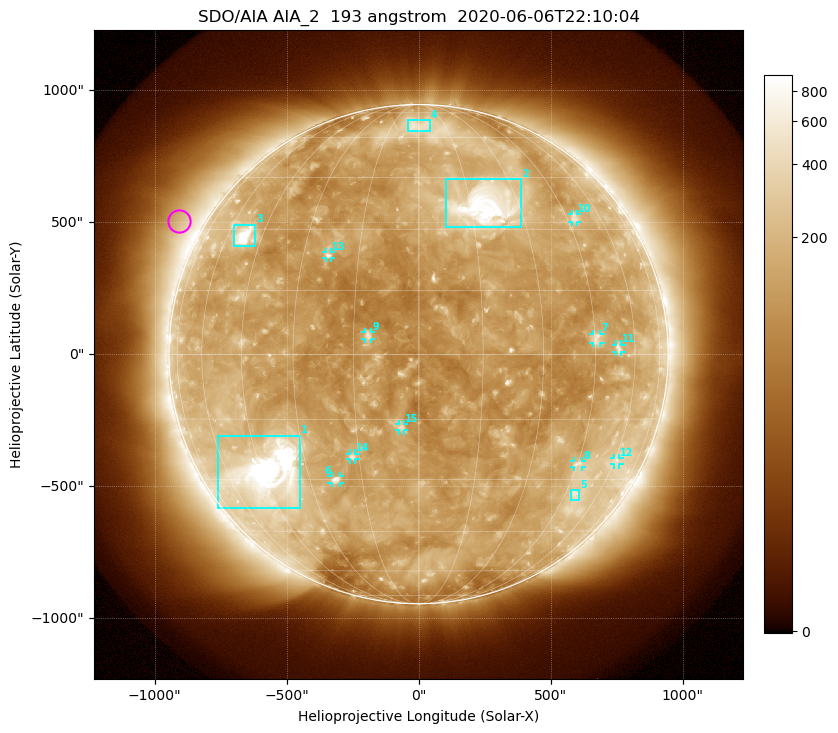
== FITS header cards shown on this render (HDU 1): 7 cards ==
TELESCOP= 'SDO/AIA'
INSTRUME= 'AIA_2'
WAVELNTH=                  193
WAVEUNIT= 'angstrom'
DATE-OBS= '2020-06-06T22:10:04.84'
CTYPE1  = 'HPLN-TAN'
CTYPE2  = 'HPLT-TAN'

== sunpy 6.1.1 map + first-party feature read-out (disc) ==
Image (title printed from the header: SDO/AIA AIA_2  193 angstrom  2020-06-06T22:10:04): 1024 x 1024 px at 2.4 arcsec/px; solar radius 946 arcsec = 394 px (full disc in frame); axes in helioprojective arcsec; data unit not stated in the header (colour bar unlabelled)
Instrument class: DISC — disc imager (sunpy class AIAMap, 193 A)
Bright regions (active regions / flare kernels): reference = the median radial profile (limb darkening/brightening removed); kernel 9 px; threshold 5 sigma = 230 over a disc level ~137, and >= 1.15x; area >= 12 px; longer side >= 9 px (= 22 arcsec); searched inside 0.97 R_sun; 15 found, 15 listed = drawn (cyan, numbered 1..; 10 of them under ~33 arcsec drawn as corner ticks so the feature stays visible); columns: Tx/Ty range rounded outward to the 5 arcsec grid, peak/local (2 s.f.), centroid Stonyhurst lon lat
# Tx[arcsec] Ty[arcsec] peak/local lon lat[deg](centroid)
1 -760..-445 -585..-310 21 -43 -28
2 100..390 480..665 12 +19 +36
3 -700..-620 410..490 9.9 -52 +28
4 -40..45 845..885 3.1 +0 +66
5 575..610 -555..-515 3.2 +49 -34
6 -330..-295 -490..-460 5.1 -22 -30
7 660..690 40..80 3.4 +46 +4
8 590..620 -430..-405 3.4 +45 -26
9 -205..-180 55..85 4.7 -12 +4
10 580..600 500..530 2.9 +48 +33
11 745..770 10..35 3.3 +53 +1
12 740..760 -420..-390 2.5 +61 -25
13 -350..-330 365..390 4 -23 +23
14 -260..-240 -400..-375 4.1 -17 -24
15 -75..-55 -290..-265 4.1 -4 -17
Off-limb structures (1.02-1.3 R_sun): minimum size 162 px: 6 found; the strongest spans PA ~40..80 deg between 1.02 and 1.3 R_sun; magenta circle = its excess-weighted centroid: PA ~60 deg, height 1.1 R_sun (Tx ~-905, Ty ~505 arcsec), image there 2.2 x the reference